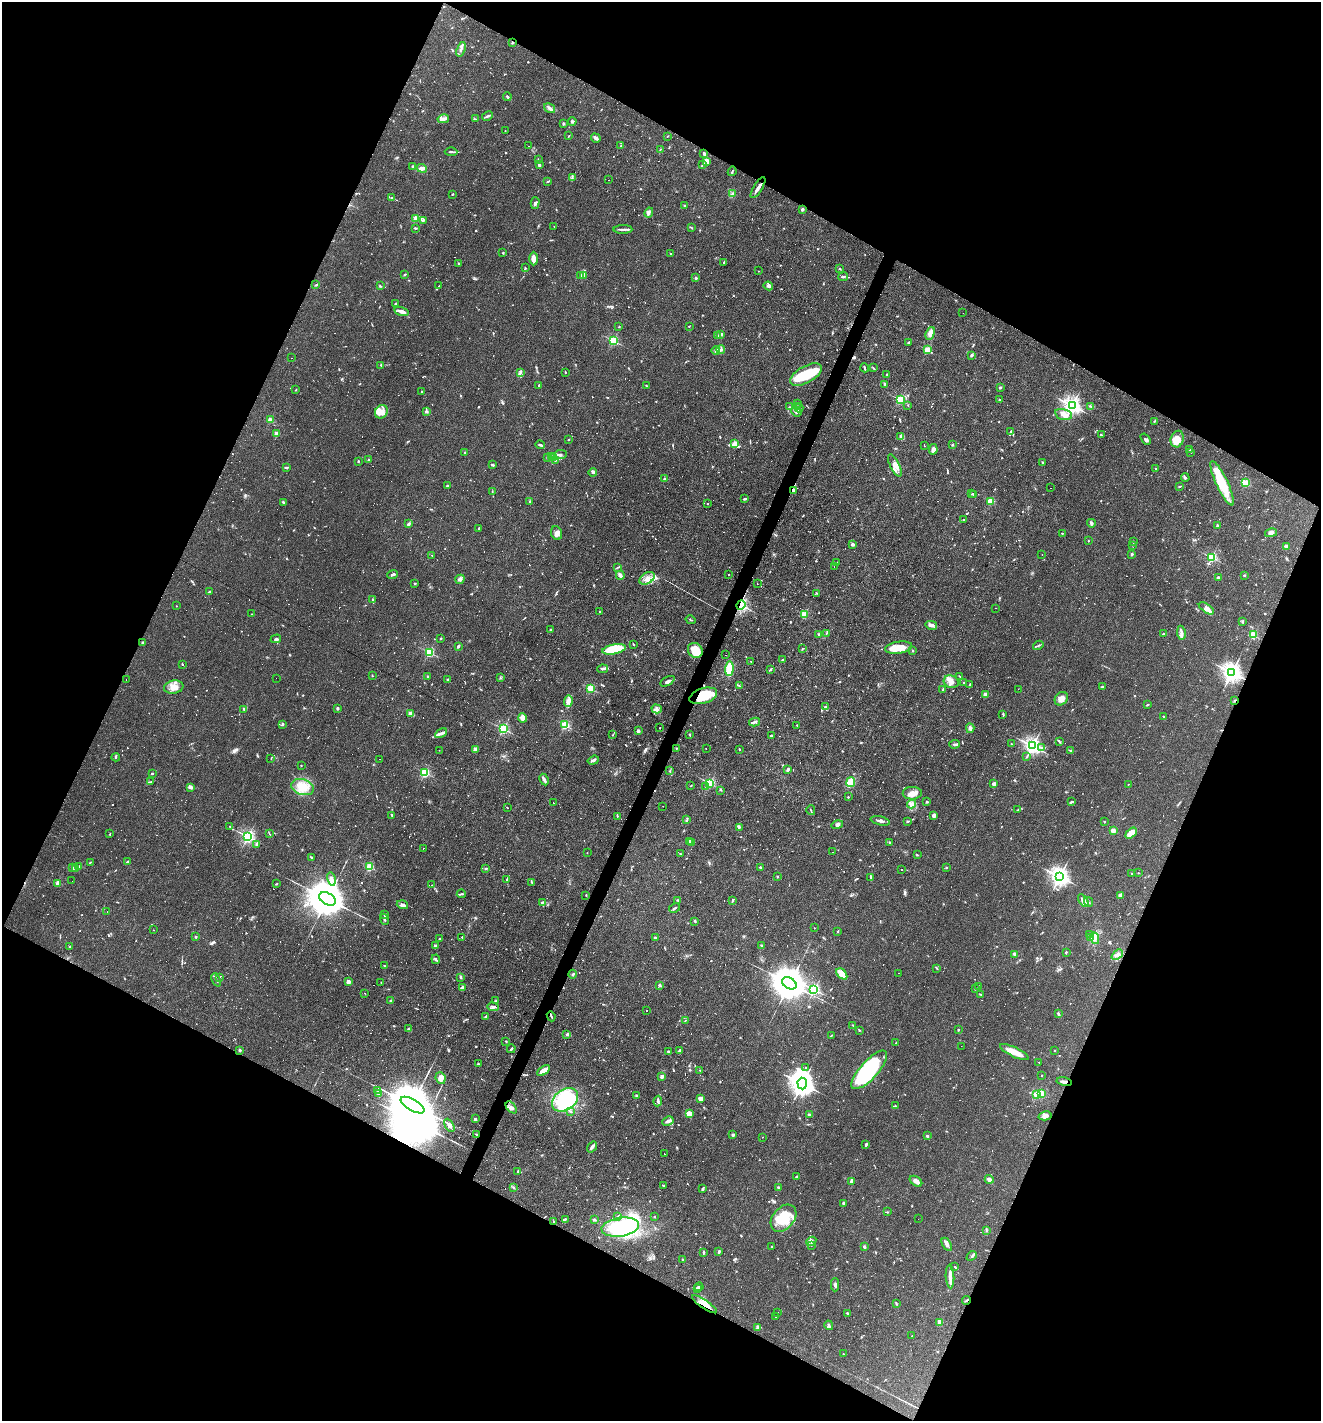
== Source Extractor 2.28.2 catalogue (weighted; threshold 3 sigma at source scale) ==
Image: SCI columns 138-5413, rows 1-5676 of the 5686 x 5676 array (HDU 1 of 3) = the unmasked area's bounding box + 8 px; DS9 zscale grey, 4 x 4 block average (1 PNG px = mean of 4 x 4 image px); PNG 1323 x 1423 px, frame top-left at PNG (2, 2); each listed source drawn as its Kron ellipse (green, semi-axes under 4 px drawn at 4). Shown black and unused: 46% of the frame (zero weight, under 3 of 4 exposures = <1% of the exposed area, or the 3 px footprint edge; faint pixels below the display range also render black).
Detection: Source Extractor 2.28.2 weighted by HDU 2 'WHT'. Background 0.0842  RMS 0.0052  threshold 0.0235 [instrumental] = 3 sigma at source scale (4.5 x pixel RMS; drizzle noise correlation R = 1.50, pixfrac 1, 0.05/0.05 arcsec/px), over >= 5 px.
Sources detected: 1604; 26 too faint to see at this stretch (4 x 4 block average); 4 inside a brighter object's white glare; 408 cosmic-ray / hot-pixel residue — neither listed nor drawn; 23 coinciding with a brighter row at this scale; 56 inside a brighter listed object's ellipse — not listed separately; of the other 1087, all 500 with FLUX_AUTO >= 1.89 (the completeness limit of this list) listed and drawn (587 fainter detections not listed), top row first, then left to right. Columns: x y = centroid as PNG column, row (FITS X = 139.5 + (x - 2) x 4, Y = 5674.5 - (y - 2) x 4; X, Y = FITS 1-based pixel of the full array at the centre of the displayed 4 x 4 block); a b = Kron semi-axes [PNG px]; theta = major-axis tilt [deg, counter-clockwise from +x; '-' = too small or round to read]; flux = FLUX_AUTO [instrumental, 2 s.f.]
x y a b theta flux
512 43 3 2 - 2.3
461 49 8 2 73 7.2
507 96 4 2 - 4.6
549 108 6 3 -32 11
487 116 5 2 - 6.1
443 119 6 3 13 13
475 119 3 2 - 2.4
572 121 4 3 - 5.7
563 123 4 3 - 3.9
505 130 2 2 - 2.8
569 136 3 2 - 1.9
667 136 4 2 - 2.2
596 138 5 3 - 8.5
528 146 2 2 - 4.4
621 146 2 2 - 2.4
660 150 4 2 - 2.3
451 152 6 2 -2 4.2
704 154 3 2 - 8.2
538 160 2 2 - 2.7
707 161 4 3 - 22
539 165 3 3 - 4.1
703 165 3 2 - 2.8
413 166 2 2 - 17
422 168 5 4 - 10
732 171 5 2 - 3.1
572 178 2 2 - 2.9
608 180 2 2 - 5.9
548 181 3 2 - 3.5
758 188 12 2 58 15
452 194 3 2 - 2
732 194 3 2 - 2.2
391 198 2 2 - 2.8
535 203 6 3 76 8.1
684 206 3 2 - 3.1
802 209 2 2 - 31
649 212 5 3 - 9
416 218 2 2 - 91
423 220 3 2 - 3
554 226 2 2 - 1.9
691 227 2 2 - 2.4
415 228 2 2 - 4.3
623 229 9 2 1 9.1
503 253 2 2 - 3.8
670 253 2 2 - 6.1
534 259 7 4 89 18
724 262 3 2 - 3.6
459 263 2 2 - 4.8
525 268 3 2 - 2.8
840 269 3 2 - 2.2
759 271 2 2 - 2.5
405 275 3 2 - 4
583 275 3 3 - 15
580 276 4 2 - 2.5
843 277 5 2 - 6.5
696 278 2 2 - 17
316 285 2 2 - 3.8
380 286 3 2 - 2.9
439 286 3 2 - 2.2
768 286 5 2 - 8.6
395 304 3 2 - 5.7
401 311 7 2 -14 22
963 313 2 2 - 3.7
619 326 2 2 - 3.3
689 326 2 2 - 2.4
930 333 6 4 68 18
717 335 3 2 - 2.2
721 335 3 2 - 4
613 341 2 2 - 350
909 342 3 2 - 3.1
721 349 4 3 - 7.7
716 350 4 3 - 6
927 350 2 2 - 120
971 355 3 2 - 7.2
292 358 2 2 - 4
381 365 3 2 - 2.3
865 368 4 2 - 5.7
873 368 4 2 - 2.6
520 372 3 2 - 4.4
565 372 2 2 - 2.5
806 374 17 8 29 140
887 375 2 2 - 3.1
884 384 3 2 - 4.7
539 385 2 2 - 2.8
646 385 2 2 - 2.4
1000 388 2 2 - 16
296 390 2 2 - 1.9
422 392 2 2 - 11
900 400 2 2 - 290
1000 400 2 2 - 2
798 403 3 2 - 2.4
908 405 2 2 - 2.1
1072 405 3 3 - 1400
1090 406 3 2 - 3
789 407 3 2 - 2.1
797 407 3 2 - 5.3
799 408 4 2 - 6.1
427 411 4 3 - 4.6
381 412 7 6 - 21
796 412 5 4 - 10
1064 414 9 5 -14 31
270 420 2 2 - 84
1154 422 3 2 - 3
1011 432 3 2 - 2.7
276 433 2 2 - 55
1101 435 2 2 - 3
900 437 4 3 - 5.1
1145 439 6 2 -55 5.7
1177 439 8 6 76 50
568 440 2 2 - 3.2
735 444 4 2 - 120
540 445 5 2 - 5.2
952 445 2 2 - 4.8
925 446 2 2 - 18
933 449 5 3 - 16
1189 450 3 2 - 2.6
1191 452 2 2 - 2
465 453 3 2 - 3.3
560 454 6 2 5 7.9
551 456 2 2 - 3.1
547 457 3 2 - 2.6
553 458 2 2 - 2.4
369 460 2 2 - 21
555 460 4 2 - 4.7
358 461 2 2 - 3.5
1042 462 2 2 - 2.6
492 465 3 2 - 4.8
895 465 12 4 -63 22
286 467 4 2 - 4.7
1155 468 2 2 - 5.2
593 472 4 3 - 7.2
1185 478 4 3 - 5.2
665 479 3 2 - 5.3
1222 483 24 6 -65 130
1245 483 2 2 - 220
448 486 3 2 - 5.6
1180 486 3 2 - 2.4
1050 488 2 2 - 52
794 490 3 2 - 12
492 491 2 2 - 1.9
971 494 3 2 - 1.9
974 494 3 2 - 4.6
745 499 3 2 - 7
530 501 3 2 - 3.7
990 501 2 2 - 130
283 502 3 2 - 2.6
707 504 2 2 - 2.5
963 520 2 2 - 3.5
1091 523 4 3 - 6.5
409 524 4 2 - 7.7
1217 525 2 2 - 5.1
479 528 2 2 - 2.2
557 533 7 5 -66 14
1062 533 2 2 - 2.3
1271 533 6 3 13 13
1088 541 2 2 - 2.4
1133 542 3 2 - 2.1
853 544 4 2 - 10
1132 545 2 2 - 2.3
1286 546 2 2 - 14
1042 554 2 2 - 2.1
1132 554 3 2 - 4.3
432 555 2 2 - 2.1
1211 557 2 2 - 410
837 562 2 2 - 2.1
834 566 2 2 - 2.4
618 567 3 2 - 2.2
393 574 5 2 - 8.1
620 575 4 2 - 12
729 575 2 2 - 4.7
1244 575 2 2 - 4.5
647 578 8 5 34 21
1218 578 3 3 - 5.2
460 579 5 3 - 6.7
415 583 2 2 - 3.8
757 583 2 2 - 5.1
209 592 3 2 - 4.9
816 593 3 2 - 2.7
373 600 3 2 - 3.6
741 605 5 4 - 150
176 606 2 2 - 4.5
996 608 2 2 - 2.6
1206 608 9 4 -34 22
600 611 2 2 - 25
251 614 2 2 - 2.6
804 614 2 2 - 150
690 620 5 2 - 3.3
1243 622 3 2 - 2.6
931 625 6 3 -13 17
550 630 2 2 - 12
826 633 2 2 - 2.6
1181 633 7 3 -80 8.9
818 634 3 2 - 3.3
1163 634 3 2 - 2.9
1253 635 2 2 - 210
441 638 2 2 - 4.6
276 639 5 2 - 5.5
143 643 3 2 - 2.3
633 644 2 2 - 4
1038 645 5 2 - 4.6
458 646 3 2 - 6.2
899 648 14 6 8 47
614 649 12 5 12 86
802 649 2 2 - 2.1
695 650 8 7 - 56
913 651 3 2 - 2.2
429 652 2 2 - 340
725 655 2 2 - 3.2
782 660 2 2 - 2.8
751 661 2 2 - 2.5
182 664 2 2 - 2.3
602 669 5 3 - 6.9
729 669 7 3 85 110
770 670 3 2 - 2.7
1232 672 3 3 - 2000
372 676 2 2 - 5.5
959 676 3 2 - 2.8
428 677 2 2 - 2
500 677 2 2 - 2.8
276 678 2 2 - 2.3
447 679 2 2 - 3
126 680 2 2 - 3.2
667 681 8 3 29 8.2
951 682 7 6 - 18
963 683 2 2 - 1.9
970 685 3 2 - 6.9
739 686 4 2 - 2.8
174 687 10 6 9 27
1102 687 3 2 - 3.1
591 688 2 2 - 240
1018 689 2 2 - 2
943 690 3 2 - 4.1
985 695 2 2 - 73
703 696 14 7 17 110
1061 699 7 6 - 24
1235 700 2 2 - 3.2
568 701 6 3 87 17
1147 705 3 2 - 2.8
826 707 3 2 - 2.9
338 708 2 2 - 25
244 709 4 2 - 4.2
657 709 5 3 - 9.4
410 713 2 2 - 55
1003 714 3 2 - 3.4
1164 716 3 2 - 2.4
523 718 4 3 - 38
754 722 5 2 - 7.6
283 724 3 2 - 4.1
565 725 2 2 - 260
797 725 2 2 - 2.5
660 728 2 2 - 3.2
970 728 5 3 - 10
503 729 2 2 - 460
638 731 4 2 - 5.4
441 733 6 3 28 10
613 735 3 2 - 2
689 735 3 2 - 2.4
771 736 3 2 - 4.3
1059 742 3 2 - 3.6
954 744 5 2 - 5.5
1011 744 2 2 - 4.2
1032 746 3 2 - 1400
676 748 2 2 - 1.9
1042 748 4 3 - 6.2
475 749 3 2 - 13
706 749 2 2 - 6.7
739 749 2 2 - 2.3
439 750 2 2 - 2.2
1071 751 4 2 - 4.9
1027 756 3 2 - 2.4
116 757 4 2 - 3
271 758 2 2 - 2
380 759 2 2 - 2
593 760 6 3 19 6.8
301 765 2 2 - 4.7
788 769 4 3 - 5.8
670 771 3 2 - 2.2
152 773 2 2 - 10
425 773 2 2 - 350
544 779 6 2 -62 10
150 782 4 2 - 2.8
851 782 5 3 - 40
710 783 2 2 - 360
994 784 2 2 - 16
1128 784 2 2 - 2
691 786 2 2 - 2.2
190 787 4 2 - 5.3
303 787 11 7 -18 46
706 787 3 2 - 4.6
721 790 3 2 - 2
912 793 9 6 1 27
848 797 2 2 - 7
927 802 2 2 - 14
1071 802 4 2 - 5.2
553 803 2 2 - 2.2
911 804 4 4 - 10
663 806 2 2 - 2
507 808 2 2 - 20
811 810 5 2 - 2.7
1018 810 3 2 - 3.9
392 815 3 2 - 3.2
934 815 3 3 - 16
617 816 2 2 - 2.7
687 820 3 2 - 3.1
880 821 10 2 -13 12
907 822 2 2 - 2.1
1105 822 2 2 - 6.7
837 825 6 3 15 8.6
230 827 3 2 - 1.9
739 827 3 2 - 2.8
1113 830 2 2 - 84
1131 833 6 3 40 42
110 834 2 2 - 2.4
269 834 2 2 - 2.1
248 836 2 2 - 790
690 841 3 2 - 5.9
692 842 3 2 - 2.6
890 842 2 2 - 7.1
256 844 2 2 - 5.8
423 848 2 2 - 2
833 852 2 2 - 59
587 853 2 2 - 2.7
680 854 2 2 - 5.2
917 855 3 2 - 2.6
311 857 4 2 - 3.6
90 862 3 2 - 2.3
128 862 2 2 - 12
78 866 2 2 - 11
72 867 3 2 - 4.4
369 867 2 2 - 230
760 867 2 2 - 6
946 867 2 2 - 2.1
75 869 3 2 - 2.1
485 869 3 2 - 2.6
902 869 2 2 - 3.5
1138 873 2 2 - 2
1132 874 2 2 - 2.5
777 876 2 2 - 3.2
1060 877 3 3 - 1800
871 878 3 2 - 2.9
331 879 7 3 -77 13
507 880 2 2 - 2.8
72 881 2 2 - 2
532 882 2 2 - 2.1
57 883 2 2 - 64
276 884 3 2 - 2.7
432 885 2 2 - 1.9
461 894 4 2 - 4.6
586 895 2 2 - 2.2
1121 896 3 3 - 20
328 899 9 5 -30 14000
677 900 2 2 - 3.2
1083 900 7 3 -57 24
732 901 4 2 - 3.6
542 902 3 2 - 3.2
1089 902 5 2 - 2.6
402 905 6 3 -18 12
674 908 6 2 29 6
107 912 2 2 - 2.4
385 915 2 2 - 2.5
384 919 6 2 -70 4.9
694 921 3 2 - 4.8
814 928 2 2 - 4.6
153 930 2 2 - 1.9
837 931 3 2 - 2.5
1090 935 2 2 - 2
196 937 3 2 - 2.2
462 937 2 2 - 3
1090 937 2 2 - 2.5
655 938 2 2 - 6.5
1095 938 6 3 -77 11
439 939 2 2 - 9.8
761 945 2 2 - 3
70 946 3 2 - 2.2
436 946 3 2 - 3.1
1066 952 2 2 - 3.3
1014 954 3 2 - 3.9
1117 955 6 3 43 9
436 959 5 2 - 5.1
385 966 3 2 - 2.2
937 968 4 2 - 3
899 973 2 2 - 6.1
572 974 4 2 - 3.7
842 974 6 3 -46 13
219 977 2 2 - 2.6
461 977 3 2 - 6.8
216 980 7 2 -68 7.8
348 982 4 3 - 12
381 983 2 2 - 1.9
789 983 8 5 -32 11000
660 985 2 2 - 25
979 986 2 2 - 2.8
462 987 4 2 - 7
814 989 2 2 - 590
975 989 2 2 - 1.9
364 993 2 2 - 17
981 994 3 2 - 2.7
391 1001 2 2 - 19
496 1001 3 2 - 3
493 1007 6 2 -10 10
646 1011 2 2 - 2.1
1058 1014 4 2 - 4.3
551 1016 5 2 - 3.5
485 1017 3 2 - 5.9
685 1021 3 2 - 2.3
853 1025 2 2 - 2.6
408 1029 4 2 - 2.9
859 1030 3 2 - 2.1
958 1030 2 2 - 2.8
566 1034 3 2 - 2.5
831 1036 4 2 - 2.1
506 1041 3 2 - 2.4
896 1043 3 2 - 2.4
961 1046 2 2 - 6.7
511 1049 4 2 - 5.2
240 1050 2 2 - 22
1055 1050 2 2 - 5.9
668 1051 2 2 - 4.9
679 1051 3 2 - 10
1014 1052 16 4 -26 37
1039 1062 2 2 - 2.5
478 1064 2 2 - 2.7
806 1067 2 2 - 2.4
700 1070 2 2 - 2.6
869 1070 24 9 48 330
544 1071 7 3 37 42
1042 1075 2 2 - 3
662 1077 3 2 - 14
440 1078 6 5 - 16
1064 1082 8 2 -11 9.5
802 1083 6 4 -86 3300
378 1091 3 2 - 3.2
1042 1093 2 2 - 100
378 1094 3 2 - 2.6
636 1095 2 2 - 6.4
1037 1095 2 2 - 180
700 1099 4 3 - 15
565 1100 14 10 36 270
658 1101 5 3 - 6.9
412 1105 13 5 -30 24000
895 1106 2 2 - 2.3
511 1107 7 4 -49 12
571 1111 2 2 - 2.6
689 1113 3 2 - 36
810 1115 3 2 - 9.8
1045 1116 6 4 13 13
475 1119 4 3 - 5.7
668 1121 6 3 27 9.5
449 1125 7 4 -62 15
476 1134 2 2 - 3.2
733 1135 2 2 - 8.7
927 1136 2 2 - 4.3
762 1137 2 2 - 2.4
866 1145 3 2 - 6.6
592 1147 6 2 54 11
665 1154 2 2 - 8.8
518 1171 3 2 - 4.7
796 1176 3 2 - 3.3
989 1179 4 3 - 10
851 1181 3 2 - 16
916 1181 7 4 -36 14
663 1185 2 2 - 3.2
778 1187 3 2 - 3.4
513 1188 3 2 - 2.4
703 1189 3 3 - 3.6
844 1203 2 2 - 10
888 1212 3 2 - 2.3
618 1216 2 2 - 3.1
654 1217 2 2 - 2
783 1218 15 10 49 100
565 1219 3 2 - 4.1
918 1219 2 2 - 7.6
594 1220 3 2 - 5.2
554 1222 3 2 - 3.2
620 1227 19 9 7 310
986 1230 3 2 - 2.2
811 1241 5 3 - 6.7
947 1244 7 3 -59 14
811 1245 2 2 - 2.5
771 1247 2 2 - 2.2
864 1247 3 2 - 8.7
704 1252 3 2 - 5.1
719 1252 4 2 - 5.1
972 1256 6 2 41 3.6
683 1260 2 2 - 2
955 1267 3 2 - 2.9
950 1276 12 2 -87 22
835 1285 6 3 89 7.6
699 1287 4 2 - 3.4
697 1288 4 2 - 3.8
966 1301 4 2 - 3.7
896 1303 3 2 - 2.5
704 1304 14 4 -34 29
778 1312 2 2 - 2.3
847 1313 3 2 - 4.5
775 1316 2 2 - 2.3
940 1322 4 3 - 18
829 1325 5 2 - 4.2
758 1327 3 3 - 7.8
912 1336 2 2 - 2.4
844 1354 3 2 - 2.1
Overlapping masked pixels (flux is a lower limit): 10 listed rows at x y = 794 490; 741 605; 703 696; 1235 700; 551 1016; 1064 1082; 511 1107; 476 1134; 966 1301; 704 1304
Diffuse or blended objects may show on this block-average render without a row.